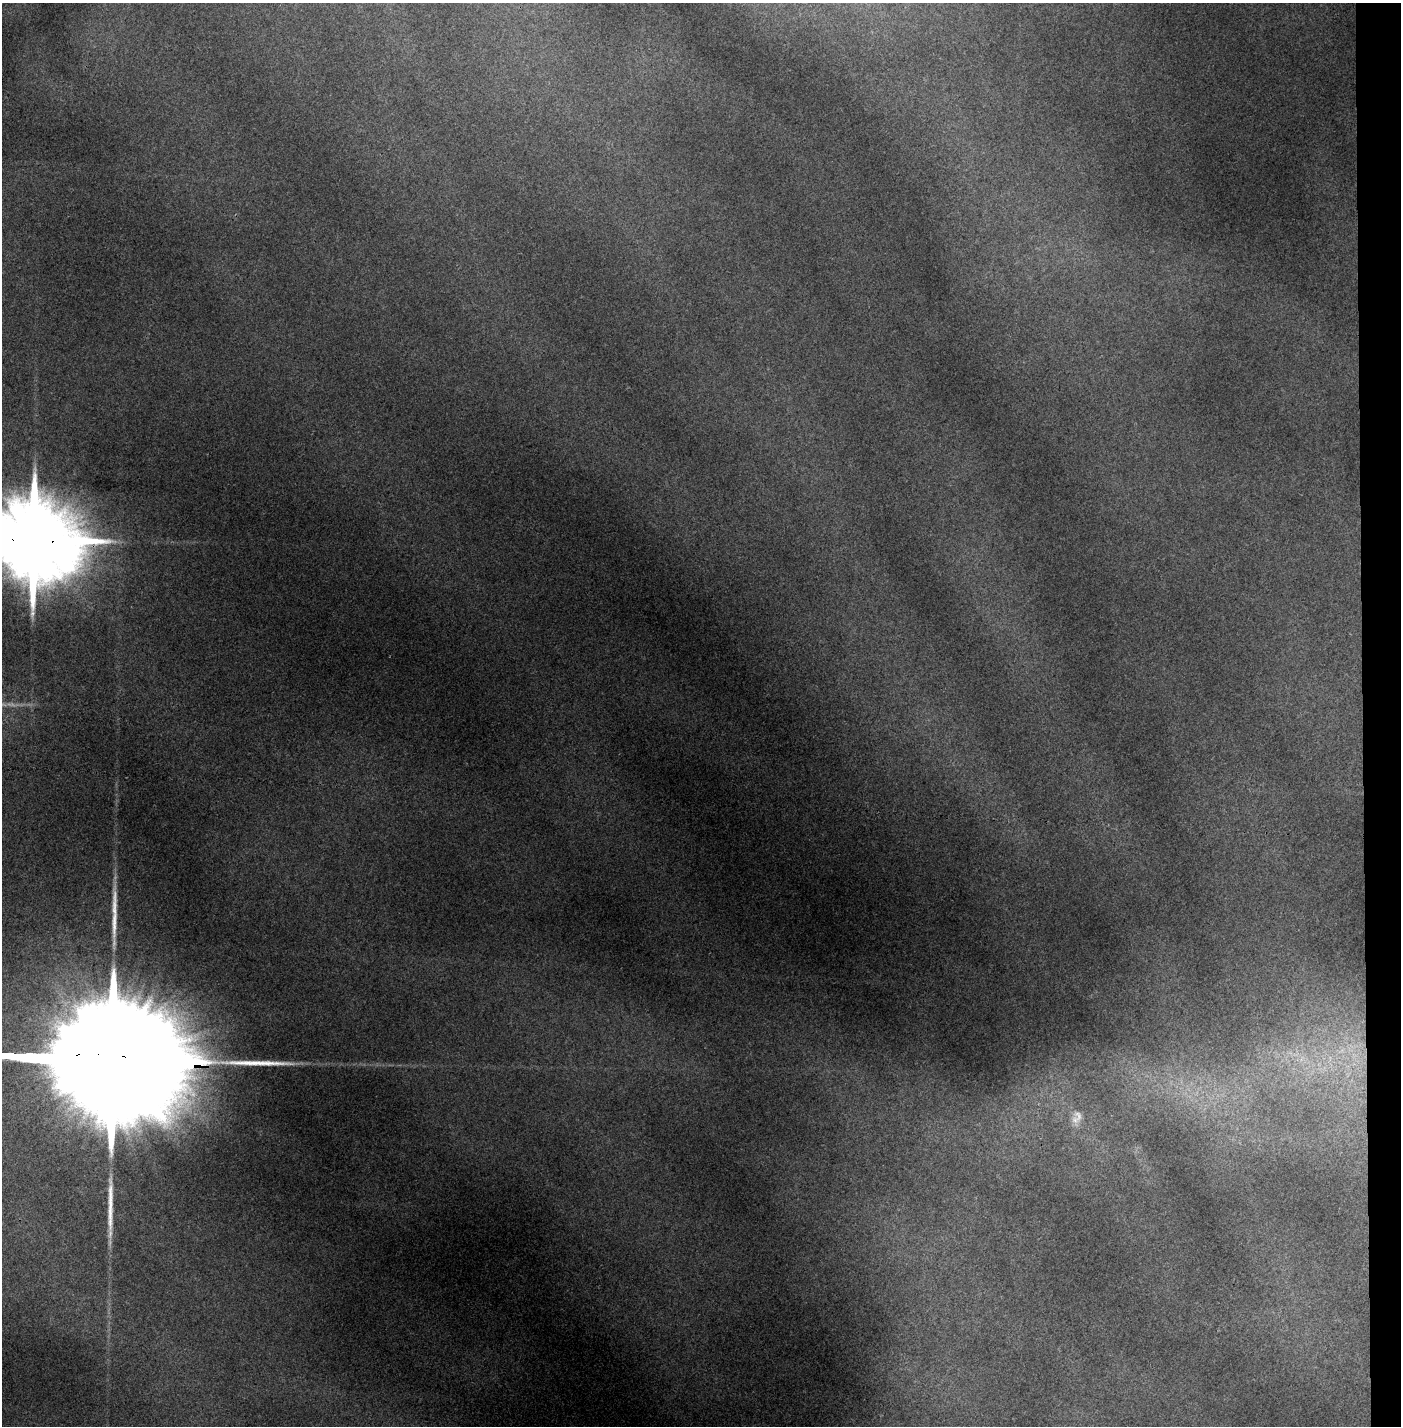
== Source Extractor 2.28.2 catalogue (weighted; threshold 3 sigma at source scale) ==
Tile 6 of 3 x 3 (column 3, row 2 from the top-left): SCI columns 2848-4246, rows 1424-2847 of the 4295 x 4271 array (HDU 1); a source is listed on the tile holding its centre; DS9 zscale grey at full resolution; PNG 1403 x 1428 px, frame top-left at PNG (2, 3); no overlay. Shown black and unused: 3% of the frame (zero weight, under 3 of 4 exposures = <1% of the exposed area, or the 3 px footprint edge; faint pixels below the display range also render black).
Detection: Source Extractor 2.28.2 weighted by HDU 2 'WHT'; one run over the whole footprint, this tile lists its part. Background 0.205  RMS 0.009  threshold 0.0406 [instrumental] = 3 sigma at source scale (4.5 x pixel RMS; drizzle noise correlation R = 1.50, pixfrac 1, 0.05/0.05 arcsec/px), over >= 5 px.
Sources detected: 6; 1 inside a brighter object's white glare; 2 long thin detections or spike segments (spike, bleed or trail) — not listed; the other 3 listed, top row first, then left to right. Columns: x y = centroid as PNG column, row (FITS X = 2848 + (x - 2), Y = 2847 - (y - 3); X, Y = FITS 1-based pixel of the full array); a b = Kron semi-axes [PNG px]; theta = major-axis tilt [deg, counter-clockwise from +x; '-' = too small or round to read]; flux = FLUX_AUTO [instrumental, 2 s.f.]
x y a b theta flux
33 540 32 20 -6 22000
100 1060 128 23 -3 120000
1078 1115 18 10 -65 8.6
Overlapping masked pixels (flux is a lower limit): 2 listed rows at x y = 33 540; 100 1060
Isophote crosses this tile's border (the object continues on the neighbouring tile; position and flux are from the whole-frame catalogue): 2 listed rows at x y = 33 540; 100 1060